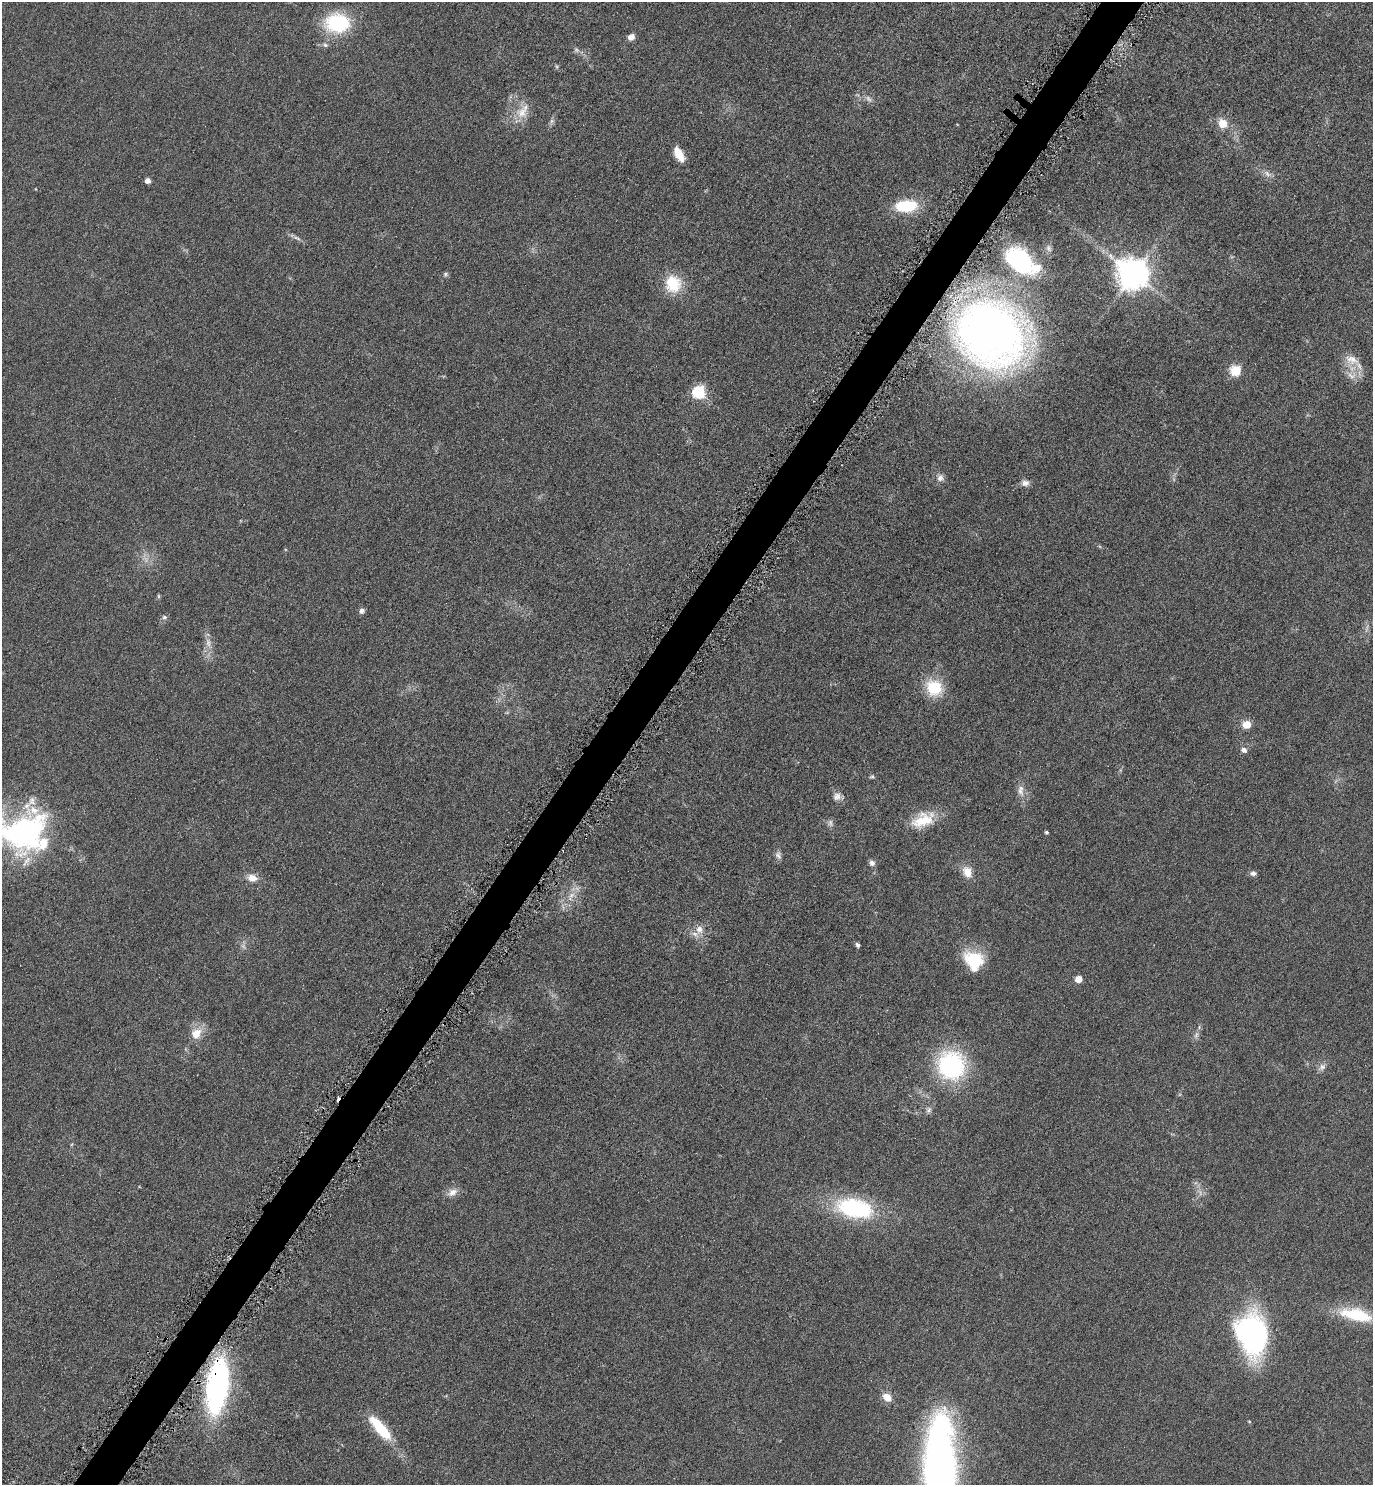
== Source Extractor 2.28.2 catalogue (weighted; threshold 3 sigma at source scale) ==
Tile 7 of 4 x 4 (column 3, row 2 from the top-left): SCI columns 2912-4282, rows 2980-4462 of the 5965 x 5960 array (HDU 1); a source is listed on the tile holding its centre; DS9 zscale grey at full resolution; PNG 1375 x 1487 px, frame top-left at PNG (2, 2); no overlay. Shown black and unused: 3% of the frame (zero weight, under 4 of 8 exposures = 1% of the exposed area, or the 3 px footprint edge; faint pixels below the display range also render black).
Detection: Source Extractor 2.28.2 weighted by HDU 2 'WHT'; one run over the whole footprint, this tile lists its part. Background 0.059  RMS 0.0082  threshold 0.0334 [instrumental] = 3 sigma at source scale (4.09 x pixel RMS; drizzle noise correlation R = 1.36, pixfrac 0.8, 0.05/0.05 arcsec/px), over >= 5 px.
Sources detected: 69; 5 too faint to see at this stretch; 1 cosmic-ray / hot-pixel residue — not listed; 3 inside a brighter listed object's ellipse — not listed separately; the other 60 listed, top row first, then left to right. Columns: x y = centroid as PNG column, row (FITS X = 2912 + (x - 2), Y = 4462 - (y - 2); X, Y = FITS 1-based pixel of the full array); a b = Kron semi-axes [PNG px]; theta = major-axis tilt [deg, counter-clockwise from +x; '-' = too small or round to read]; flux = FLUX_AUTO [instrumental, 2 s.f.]
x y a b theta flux
337 23 25 19 1 56
631 37 7 6 - 4.9
325 45 7 5 -4 1.8
522 112 20 16 54 13
551 121 7 5 89 1.7
1223 123 11 10 - 10
679 154 16 8 -60 12
1267 174 13 7 -37 3.9
147 180 4 4 - 5.2
906 206 21 11 2 37
297 238 13 4 -24 2.7
1049 248 9 7 -75 2.7
1021 261 32 19 -38 100
445 274 7 6 - 1.5
1134 274 10 9 - 1400
673 284 22 19 -81 23
991 333 72 63 -27 490
1352 360 22 14 -21 11
1236 371 6 6 - 49
1352 375 15 11 -23 7.5
698 392 6 6 - 88
940 478 9 9 - 3.9
1025 483 11 8 -1 3.8
159 596 6 4 -89 0.94
361 611 7 6 - 2.5
164 617 7 5 -13 1.7
208 643 18 8 -70 6.1
934 688 18 16 -37 29
1247 724 5 5 - 22
1244 750 8 7 - 3
872 777 6 5 - 1.3
1021 790 17 8 -87 5.9
837 796 11 11 - 4.5
923 820 31 18 24 22
830 823 10 7 -71 2.6
22 832 56 43 21 170
1046 832 3 3 - 1.5
778 855 12 7 -68 3
872 863 7 6 - 2.9
967 872 15 10 -68 9.1
1253 873 8 6 0 2.4
252 878 13 9 -10 7.2
571 896 17 7 62 7.4
699 929 11 10 - 6.1
858 945 5 4 - 1.7
974 960 24 18 -26 30
1078 979 5 5 - 13
196 1033 17 14 51 11
1196 1035 11 6 72 2.8
951 1066 28 27 - 95
1322 1067 12 8 38 3.7
929 1110 9 7 63 2.6
452 1192 14 9 29 5.7
854 1208 34 17 -12 93
1356 1315 40 15 -13 38
1253 1335 30 21 -77 220
217 1386 38 15 82 240
887 1397 11 8 -40 8
380 1428 33 11 -49 33
939 1469 82 25 89 480
Overlapping masked pixels (flux is a lower limit): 2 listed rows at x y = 991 333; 217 1386
Isophote crosses this tile's border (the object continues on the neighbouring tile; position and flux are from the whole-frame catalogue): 2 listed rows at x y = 22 832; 939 1469